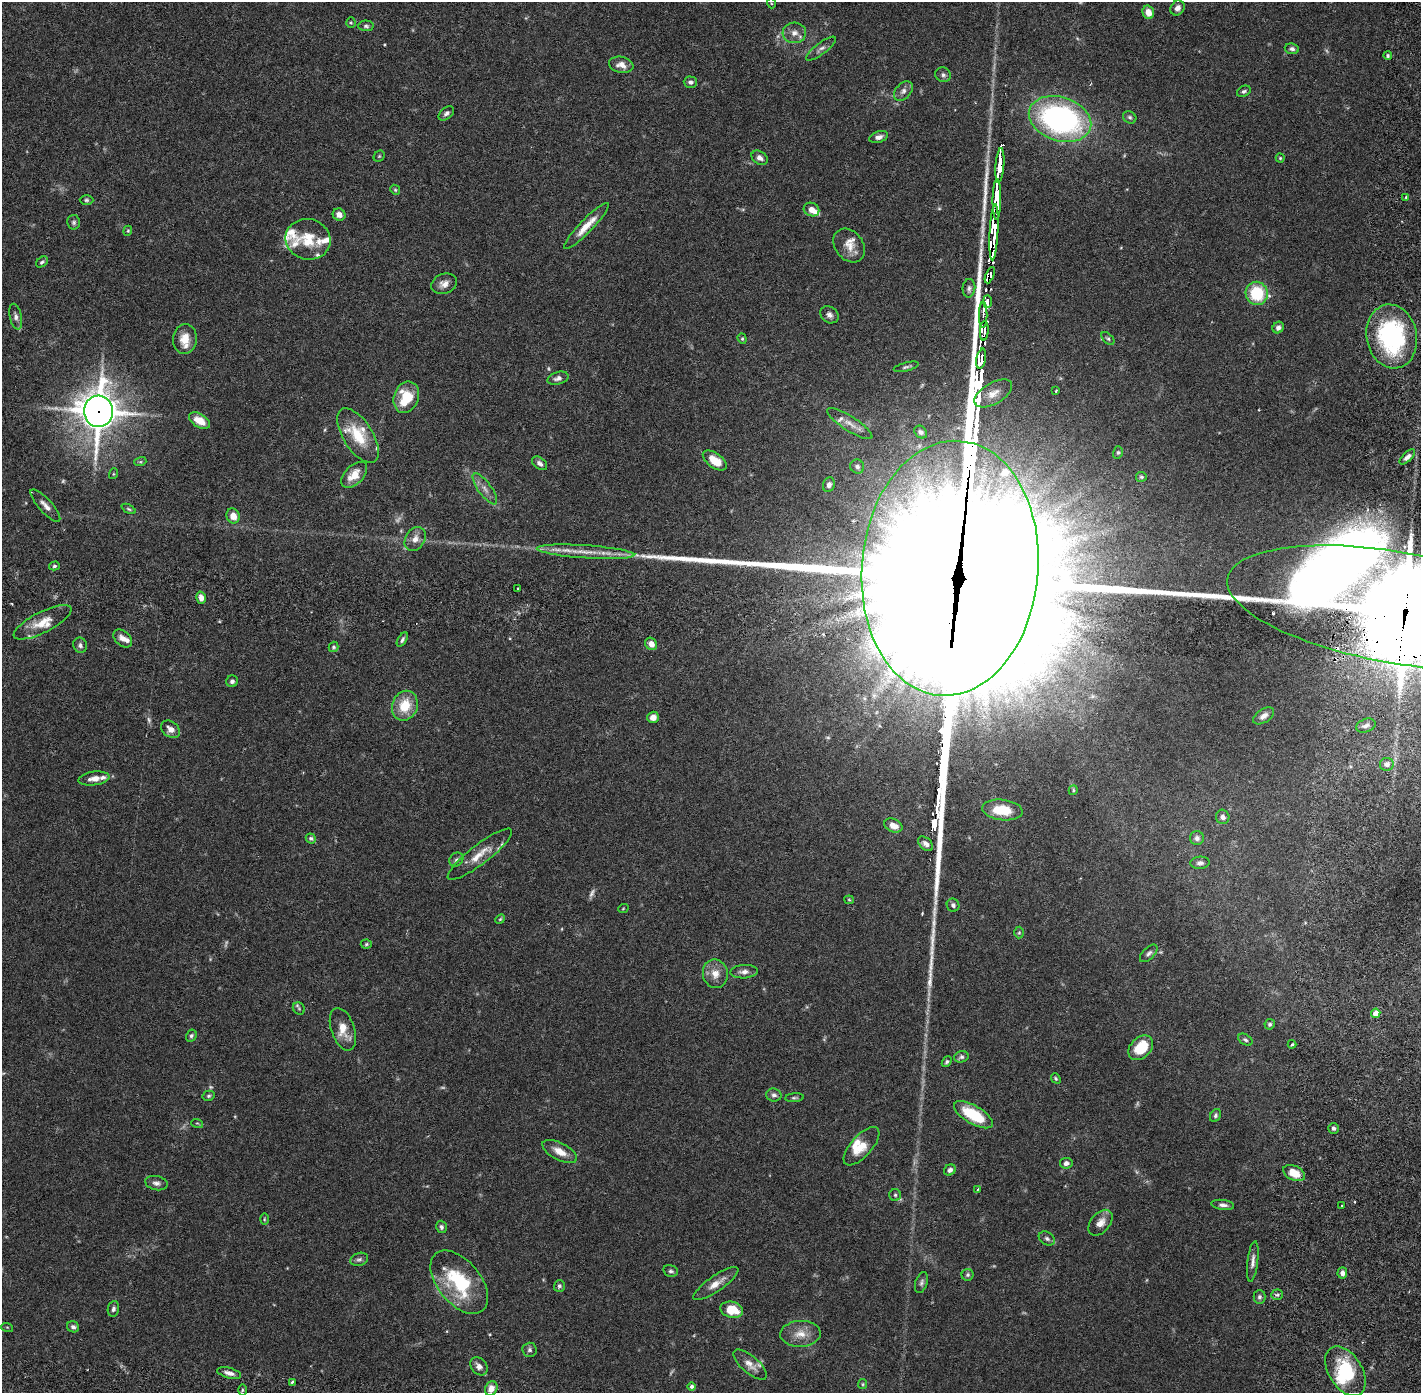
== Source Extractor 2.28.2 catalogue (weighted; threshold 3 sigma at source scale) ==
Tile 11 of 4 x 4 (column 3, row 3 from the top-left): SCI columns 2924-4342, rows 1492-2882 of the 5848 x 5874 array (HDU 1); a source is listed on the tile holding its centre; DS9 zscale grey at full resolution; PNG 1423 x 1395 px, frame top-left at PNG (2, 2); each listed source drawn as its Kron ellipse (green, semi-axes under 4 px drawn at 4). Shown black and unused: <1% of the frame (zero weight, under 2 of 6 exposures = <1% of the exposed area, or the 3 px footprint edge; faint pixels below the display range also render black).
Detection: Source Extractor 2.28.2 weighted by HDU 2 'WHT'; one run over the whole footprint, this tile lists its part. Background 0.068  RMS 0.0048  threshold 0.0195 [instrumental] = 3 sigma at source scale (4.09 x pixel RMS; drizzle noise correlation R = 1.36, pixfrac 0.8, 0.05/0.05 arcsec/px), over >= 5 px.
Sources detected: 221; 13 too faint to see at this stretch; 3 inside a brighter object's white glare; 7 cosmic-ray / hot-pixel residue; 4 long thin detections or spike segments (spike, bleed or trail) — neither listed nor drawn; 22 inside a brighter listed object's ellipse — not listed separately; the other 172 listed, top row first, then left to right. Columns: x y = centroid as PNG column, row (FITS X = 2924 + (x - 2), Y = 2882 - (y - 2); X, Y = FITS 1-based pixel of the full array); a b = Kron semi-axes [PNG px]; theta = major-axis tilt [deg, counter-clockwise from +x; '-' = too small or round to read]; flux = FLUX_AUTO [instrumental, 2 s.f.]
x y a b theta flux
771 3 5 3 - 0.26
1177 8 8 6 56 1.3
1148 12 7 5 -72 3
351 23 5 4 - 0.37
366 26 7 5 -2 0.65
794 33 12 10 4 2.1
821 49 18 5 37 1.3
1292 49 7 5 -7 0.85
1388 56 4 4 - 0.48
621 65 12 8 -13 2.4
943 75 8 7 - 0.84
690 82 7 5 -1 0.84
903 91 11 7 48 1.4
1244 91 7 5 26 0.64
446 113 9 5 41 0.91
1130 117 7 5 -34 0.58
1060 119 32 22 -18 73
879 137 10 5 16 1.3
379 156 6 5 - 0.38
760 158 9 6 -33 1.4
1280 158 4 4 - 0.32
1000 165 17 3 86 140
395 190 5 4 - 0.38
1406 197 4 3 - 0.27
997 199 20 4 89 240
86 200 7 5 -1 0.52
811 209 8 6 -25 2.1
339 215 6 6 - 1.9
74 222 7 6 - 0.65
586 226 31 6 46 4.4
128 231 5 4 - 0.33
994 232 28 4 87 260
308 239 22 20 -15 7.3
849 246 18 14 -52 3.5
42 262 7 4 36 0.58
990 275 9 4 68 47
444 284 13 10 20 2
969 288 9 6 85 0.88
1257 293 12 11 - 13
987 302 6 3 90 27
829 315 10 8 -36 1.3
983 315 13 2 89 2.5
16 317 13 6 -78 1.2
1278 328 6 5 - 0.96
984 331 10 4 86 42
1392 336 32 25 -79 40
1108 338 8 4 -44 0.5
185 339 15 12 84 4.3
742 339 5 4 - 0.39
981 359 10 4 79 46
906 367 13 3 14 0.62
558 378 11 6 16 1.2
1056 391 3 3 - 0.36
993 393 21 10 31 3
406 397 16 12 69 9.5
98 411 15 14 - 650
200 421 11 6 -30 4
850 424 26 7 -33 2.8
921 432 7 5 -46 0.7
358 436 31 14 -57 8.9
1118 452 6 5 - 0.46
1407 457 10 4 44 1.1
715 460 14 7 -36 4.8
140 462 6 4 18 0.42
540 463 8 5 -38 0.98
857 466 7 7 - 1
113 474 5 3 - 0.29
354 475 16 9 45 4.2
1141 477 5 5 - 0.47
829 485 7 6 - 0.93
485 489 18 6 -54 2
45 505 21 6 -48 2
129 509 7 4 -27 0.46
233 516 7 6 - 3
415 539 13 9 57 2.4
586 552 49 6 -4 5.9
54 566 5 4 - 0.5
950 568 128 88 85 27000
518 588 3 3 - 0.29
201 598 6 4 -75 2
1398 608 174 56 -10 3000
42 622 32 10 27 5
123 639 11 7 -42 1.9
402 640 8 4 58 0.71
651 644 6 5 - 1.8
80 645 8 6 -69 0.84
333 647 5 5 - 0.48
232 681 6 5 - 0.77
405 706 15 12 68 7.1
1264 716 12 6 33 1.5
653 717 6 5 - 1.7
1366 726 10 6 20 1.2
170 729 10 7 -36 2
1387 764 7 6 - 1.3
94 778 15 7 7 2.4
1073 790 5 4 - 0.37
1002 810 20 10 -7 9
1223 817 7 6 - 0.99
893 826 9 6 -23 2.3
311 838 5 5 - 0.58
1197 838 7 7 - 1
926 844 9 5 -43 1.1
480 854 40 9 38 4.9
456 860 7 6 - 0.77
1200 863 9 6 3 1.1
849 900 5 4 - 0.33
953 905 6 6 - 0.82
623 909 5 3 - 0.24
500 919 5 4 - 0.34
1019 933 6 5 - 0.38
366 944 5 4 - 0.42
1149 953 11 5 45 0.89
744 972 14 6 3 1.4
715 974 14 12 -78 3.2
299 1008 6 5 - 0.51
1376 1013 4 4 - 3.4
1270 1024 5 5 - 0.5
343 1029 22 11 -71 4.6
191 1036 6 5 - 0.59
1245 1040 8 5 -31 0.64
1292 1044 4 3 - 0.45
1141 1048 14 10 44 8.5
961 1057 7 5 16 0.68
947 1062 6 4 51 0.47
1056 1078 5 4 - 0.4
774 1095 7 6 - 0.93
209 1096 6 5 - 0.5
795 1098 9 4 5 0.49
973 1115 22 9 -30 12
1215 1115 7 5 60 0.63
197 1123 6 3 -17 0.31
1333 1128 5 5 - 0.78
862 1146 24 10 48 4.9
560 1151 19 8 -27 3.5
1066 1163 6 5 - 1.1
950 1170 6 5 - 0.93
1294 1173 11 7 -26 4.9
156 1183 11 7 -12 1.2
978 1189 4 3 - 0.26
895 1195 6 6 - 0.55
1223 1205 11 5 -7 1.1
1342 1206 3 2 - 0.34
264 1219 6 4 89 0.33
1100 1223 15 9 50 2.5
441 1227 6 5 - 0.68
1047 1239 9 6 -32 0.83
359 1259 9 6 17 0.83
1253 1261 20 5 83 1.6
671 1271 7 6 - 0.71
1342 1273 5 4 - 1.2
968 1275 6 6 - 0.59
459 1282 37 21 -50 22
921 1283 11 6 72 0.83
716 1284 26 8 34 3.2
559 1286 6 5 - 0.63
1277 1295 6 5 - 0.64
1259 1297 7 6 - 0.7
113 1309 8 5 80 0.9
732 1310 11 8 -14 6.3
7 1327 6 3 -18 0.27
73 1327 6 5 - 0.78
800 1334 20 13 2 4
530 1350 7 7 - 0.76
750 1365 21 8 -40 2.4
479 1366 10 7 -50 1.6
1345 1371 27 16 -58 16
229 1373 12 5 -15 1.6
292 1382 3 2 - 0.41
863 1384 5 4 - 0.33
692 1386 4 4 - 0.81
491 1388 7 6 - 2.1
242 1390 5 3 - 0.35
Overlapping masked pixels (flux is a lower limit): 8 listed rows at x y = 1000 165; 997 199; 994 232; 990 275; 984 331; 98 411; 950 568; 1398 608
Isophote crosses this tile's border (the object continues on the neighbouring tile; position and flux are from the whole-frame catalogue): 1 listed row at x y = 1398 608